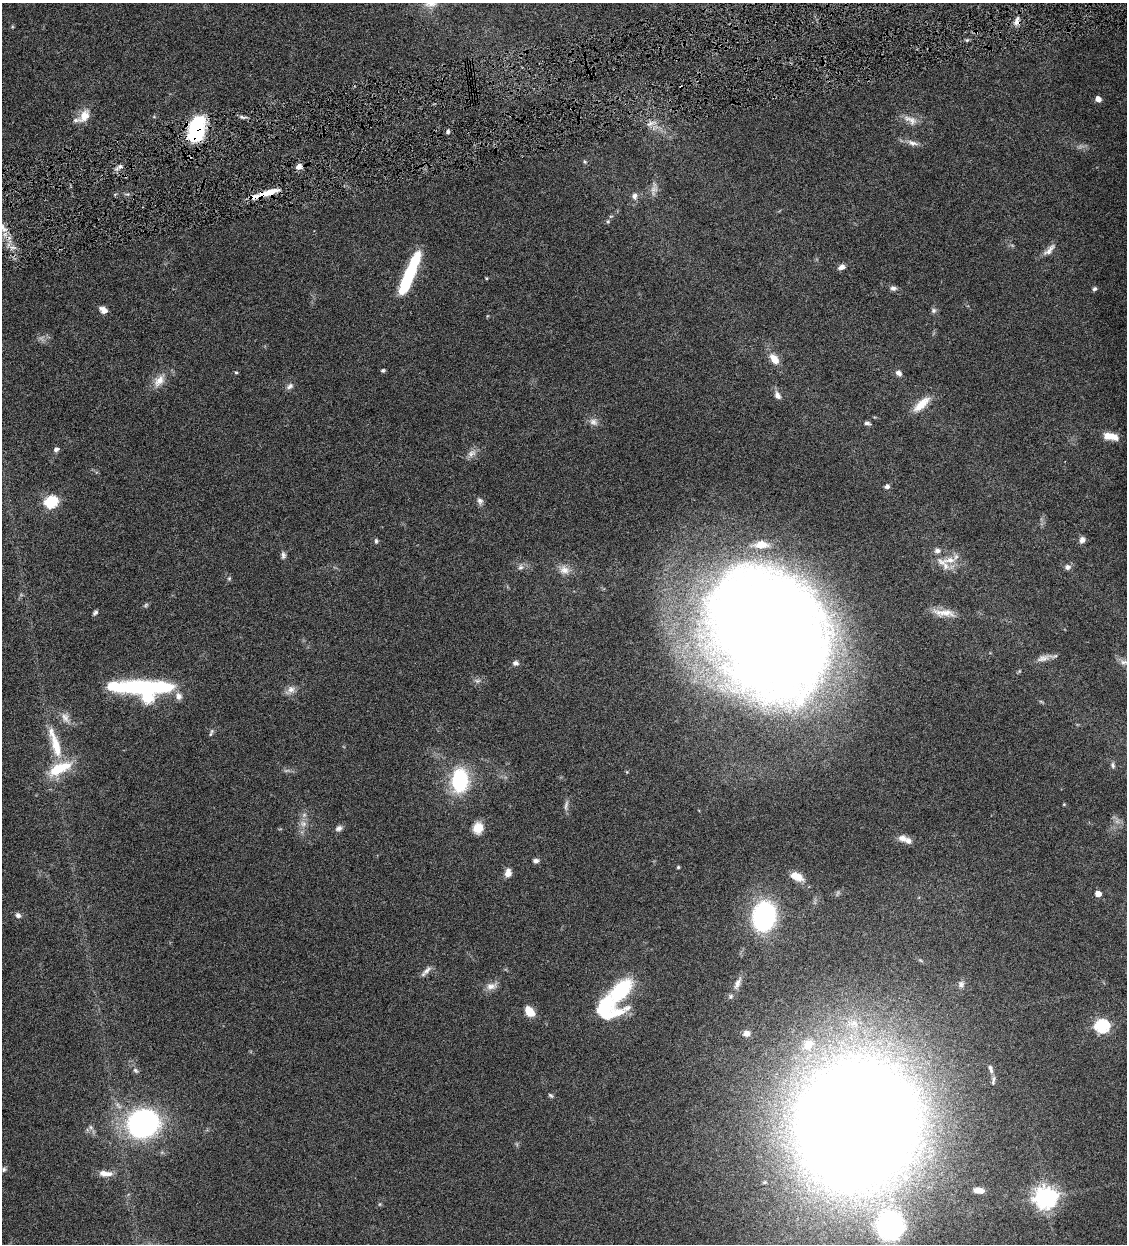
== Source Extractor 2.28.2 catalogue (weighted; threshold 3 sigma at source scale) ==
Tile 10 of 4 x 4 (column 2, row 3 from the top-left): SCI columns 1389-2513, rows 1245-2486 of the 4911 x 4972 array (HDU 1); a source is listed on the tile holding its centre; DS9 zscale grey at full resolution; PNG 1129 x 1246 px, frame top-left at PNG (2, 3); no overlay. Shown black and unused: <1% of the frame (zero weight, under 4 of 8 exposures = <1% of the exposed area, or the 3 px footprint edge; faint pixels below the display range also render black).
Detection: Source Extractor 2.28.2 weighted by HDU 2 'WHT'; one run over the whole footprint, this tile lists its part. Background 0.0441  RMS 0.0037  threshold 0.0152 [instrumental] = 3 sigma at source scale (4.09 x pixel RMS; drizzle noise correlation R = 1.36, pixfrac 0.8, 0.05/0.05 arcsec/px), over >= 5 px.
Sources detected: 118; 5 too faint to see at this stretch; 1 inside a brighter object's white glare — not listed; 7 inside a brighter listed object's ellipse — not listed separately; the other 105 listed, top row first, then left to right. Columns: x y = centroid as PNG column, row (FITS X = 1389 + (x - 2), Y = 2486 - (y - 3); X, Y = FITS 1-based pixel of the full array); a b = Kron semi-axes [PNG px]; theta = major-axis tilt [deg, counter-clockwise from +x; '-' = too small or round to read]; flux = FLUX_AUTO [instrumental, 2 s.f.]
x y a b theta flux
1017 21 12 7 78 2
681 87 3 3 - 0.36
1098 99 5 5 - 2.6
84 116 20 12 53 4.3
154 117 6 3 -19 0.33
242 117 7 4 -17 0.77
910 120 22 10 -27 3.2
196 129 27 15 78 31
448 131 5 4 - 0.82
912 143 16 6 -17 2
585 162 6 4 -58 0.48
120 166 5 5 - 0.84
299 166 8 6 34 1.9
654 190 16 9 81 2.2
268 193 27 7 16 6.2
635 196 10 7 85 1.6
611 216 6 3 17 0.44
608 221 6 4 -70 0.5
3 228 16 7 -50 3
1049 250 20 7 46 2.3
841 267 8 6 19 1.6
410 274 48 10 67 25
486 278 4 3 - 0.3
893 288 9 6 -8 1.1
1094 289 6 5 - 0.7
103 310 10 7 -37 1.9
933 310 8 7 - 0.85
774 359 12 7 -54 4.6
383 370 5 4 - 0.57
236 372 4 4 - 0.44
899 373 8 6 -47 1.5
159 381 20 11 53 4.2
290 386 10 6 33 1.2
777 395 12 8 -60 1.7
921 404 25 9 42 5.8
593 422 13 9 -29 1.9
867 423 8 5 -8 0.9
1110 436 17 7 -11 5
56 449 7 5 31 1
472 453 14 9 39 2.1
887 486 6 5 - 0.95
51 501 6 6 - 47
480 501 10 7 -67 1.3
1082 540 7 6 - 1.6
376 541 6 5 - 0.64
937 550 9 7 0 1.3
283 555 10 6 90 1.1
950 560 20 9 4 4.8
520 567 8 7 - 1.1
1067 567 8 7 - 1.3
564 570 14 11 -31 3.2
229 578 6 5 - 0.5
146 605 7 5 47 0.58
95 613 7 4 40 0.76
944 613 30 9 -5 4.5
768 634 106 86 -54 940
1043 658 21 8 15 2.4
1124 662 11 6 -6 1.4
515 663 7 6 - 1.3
477 681 10 6 -9 1.1
144 687 65 12 0 52
291 689 11 9 20 2.1
65 718 18 10 -60 2.9
211 733 11 5 68 0.78
55 743 48 11 -73 12
1113 765 8 6 -71 0.93
59 768 35 13 26 12
627 772 5 3 - 0.33
460 780 26 17 88 25
1064 804 5 3 - 0.28
566 805 15 5 80 1.2
303 824 10 9 - 2
339 828 9 7 21 1.3
478 828 13 11 62 4.7
902 838 11 9 3 2.1
536 861 6 5 - 1.3
678 867 4 4 - 0.42
508 873 10 7 82 2.4
797 876 17 9 -25 4.7
1098 894 5 4 - 3.8
18 915 7 6 - 1.2
764 916 18 14 80 81
427 970 16 6 44 1.7
737 983 18 7 67 2.2
961 984 11 9 83 1.7
491 986 15 9 16 2.5
621 990 23 13 45 27
607 1009 32 24 -6 23
529 1011 12 8 -52 4.8
1102 1026 6 6 - 62
746 1033 8 7 - 2.1
809 1044 17 13 53 6
991 1069 11 5 -72 1.2
135 1070 8 6 -44 0.94
993 1080 13 5 83 1
551 1095 8 4 -44 0.58
143 1123 18 16 28 120
857 1125 80 71 81 1400
91 1127 7 6 - 0.95
4 1169 7 6 - 0.71
105 1173 18 7 -4 3.2
978 1190 10 5 -7 2.7
1046 1197 8 7 - 260
380 1204 6 4 71 0.4
890 1225 21 19 -77 80
Overlapping masked pixels (flux is a lower limit): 4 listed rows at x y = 1017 21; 681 87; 196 129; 268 193
Isophote crosses this tile's border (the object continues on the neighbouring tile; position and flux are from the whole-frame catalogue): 1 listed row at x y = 3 228